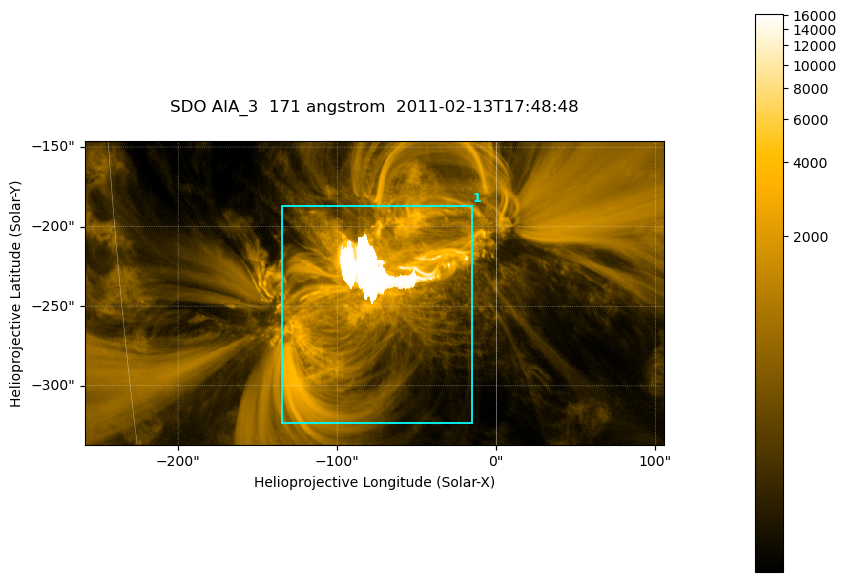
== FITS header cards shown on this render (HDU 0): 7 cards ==
TELESCOP= 'SDO     '           /
INSTRUME= 'AIA_3   '           /
WAVELNTH=                  171 /
WAVEUNIT= 'angstrom'           /
DATE-OBS= '2011-02-13T17:48:48.34' /
CTYPE1  = 'HPLN-TAN'           /
CTYPE2  = 'HPLT-TAN'           /

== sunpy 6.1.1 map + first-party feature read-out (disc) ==
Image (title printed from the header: SDO AIA_3  171 angstrom  2011-02-13T17:48:48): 607 x 318 px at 0.599 arcsec/px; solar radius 972 arcsec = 1622 px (partial field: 2.3% of the solar disc is inside the frame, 100% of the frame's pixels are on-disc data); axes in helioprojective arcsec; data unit not stated in the header (colour bar unlabelled)
Pointing: header CRPIX1/2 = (2056.06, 2043.72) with CRVAL1/2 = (0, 0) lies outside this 607 x 318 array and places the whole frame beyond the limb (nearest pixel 1.39 R_sun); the SolarSoft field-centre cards XCEN/YCEN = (-76.39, -241.7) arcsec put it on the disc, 1318 arcsec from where CRPIX/CRVAL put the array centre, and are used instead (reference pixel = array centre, CRVAL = XCEN/YCEN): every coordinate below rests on XCEN/YCEN
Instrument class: DISC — disc imager (sunpy class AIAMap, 171 A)
Bright regions (active regions / flare kernels): reference = the on-disc median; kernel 5 px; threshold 5 sigma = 1675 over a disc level ~335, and >= 1.15x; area >= 193 px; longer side >= 4 px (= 2.4 arcsec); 1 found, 1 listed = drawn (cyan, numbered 1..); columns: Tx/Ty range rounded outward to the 2 arcsec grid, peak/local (2 s.f.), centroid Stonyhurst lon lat
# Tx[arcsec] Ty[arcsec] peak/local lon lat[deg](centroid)
1 -136..-14 -324..-186 49 -5 -21